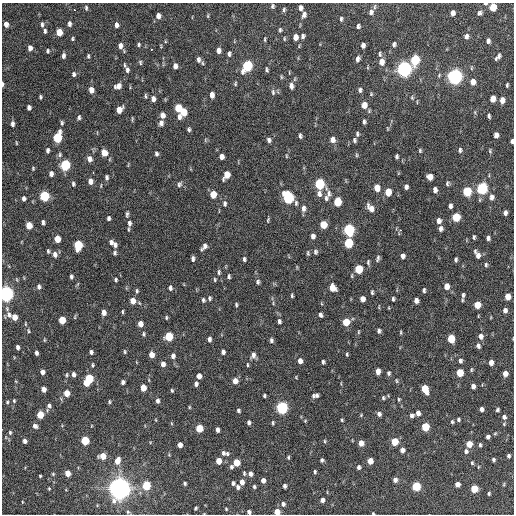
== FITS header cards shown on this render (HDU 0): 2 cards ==
NAXIS1  =                  512 / Axis length
NAXIS2  =                  512 / Axis length

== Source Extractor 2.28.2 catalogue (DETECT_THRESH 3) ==
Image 512 x 512 px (HDU 0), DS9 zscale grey, 1 PNG px = 1 image px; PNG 516 x 516 px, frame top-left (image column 1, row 512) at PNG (2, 3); no overlay
Background 992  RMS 32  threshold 96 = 3 sigma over >= 5 px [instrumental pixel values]
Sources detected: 356; all 356 listed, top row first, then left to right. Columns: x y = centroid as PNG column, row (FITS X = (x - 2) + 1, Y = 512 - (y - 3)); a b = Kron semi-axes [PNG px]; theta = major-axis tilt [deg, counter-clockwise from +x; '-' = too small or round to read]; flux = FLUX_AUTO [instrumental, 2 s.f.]
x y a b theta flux
485 4 5 3 - 4.4e+03
273 6 5 4 - 3.5e+03
375 7 7 3 81 3.0e+03
493 7 6 5 - 4.6e+04
86 8 6 4 -84 3.5e+03
301 8 6 4 -88 7.1e+03
75 10 3 2 - 2.0e+03
284 10 5 4 - 3.5e+03
371 12 6 5 - 7.3e+03
453 13 5 4 - 1.1e+04
480 13 6 5 - 5.1e+03
304 15 7 5 74 7.6e+03
158 16 5 4 - 1.0e+04
208 16 6 3 -90 2.0e+03
341 19 6 4 -85 3.6e+03
6 24 5 4 - 1.1e+04
69 24 6 4 90 6.4e+03
42 25 6 4 -89 4.6e+03
116 25 5 4 - 7.9e+03
358 26 5 4 - 4.8e+03
280 30 6 4 -88 3.3e+03
45 31 6 3 86 4.1e+03
59 32 6 4 -85 3.3e+04
303 36 6 5 - 5.3e+03
466 36 7 6 - 6.2e+03
295 37 6 4 -90 1.4e+04
72 39 4 4 - 2.6e+03
265 39 7 3 86 2.8e+03
284 39 6 4 -84 2.5e+03
488 41 6 4 81 5.8e+03
139 44 5 5 - 3.0e+03
394 44 6 4 83 5.0e+03
363 45 5 4 - 7.6e+03
120 46 7 5 88 9.7e+03
30 48 6 5 - 8.6e+03
151 49 2 2 - 1.1e+04
48 51 5 4 - 3.2e+03
218 51 5 4 - 9.3e+03
229 54 6 3 -90 4.6e+03
379 54 6 4 -83 3.8e+03
63 56 6 4 84 6.2e+03
88 56 6 4 90 3.2e+03
498 57 8 4 49 6.8e+03
358 59 7 5 77 7.1e+03
198 60 7 4 -89 6.1e+03
415 60 7 5 80 1.2e+05
140 62 6 4 -76 3.1e+03
382 62 7 6 - 1.6e+04
202 63 6 4 -87 2.7e+03
125 65 6 3 -78 2.6e+03
175 66 6 4 -89 8.8e+03
247 66 7 5 66 1.9e+05
404 69 7 6 - 8.3e+05
127 70 9 5 -80 6.2e+03
267 70 4 3 - 3.3e+03
74 74 6 5 - 4.9e+03
455 76 7 6 - 7.8e+05
281 77 5 3 - 2.4e+03
473 82 6 5 - 1.5e+04
3 84 5 3 - 4.8e+03
235 84 5 4 - 2.8e+03
507 85 4 2 - 2.9e+03
118 86 8 6 22 1.1e+04
291 86 8 5 -84 8.3e+03
91 90 6 5 - 1.6e+04
360 90 6 4 83 4.9e+03
273 92 9 5 -76 4.8e+03
212 95 6 4 -87 1.1e+04
145 96 7 4 -85 3.2e+03
40 97 4 3 - 3.4e+03
412 98 6 4 -70 2.9e+03
153 99 6 5 - 1.0e+04
493 99 6 5 - 2.1e+04
502 100 6 5 - 1.3e+04
364 105 7 6 - 1.8e+04
29 108 5 4 - 6.3e+03
178 108 6 5 - 5.3e+04
119 110 6 5 - 2.2e+04
183 112 6 5 - 3.5e+04
163 115 6 5 - 1.2e+04
489 116 5 3 - 4.0e+03
79 117 6 4 80 4.0e+03
179 117 7 5 -84 7.1e+03
132 119 6 3 83 2.5e+03
364 122 5 3 - 4.5e+03
62 123 6 4 -83 3.5e+03
161 123 7 6 - 7.7e+03
12 124 6 4 90 6.5e+03
387 128 5 3 - 1.8e+03
189 129 5 4 - 3.9e+03
357 134 6 4 -77 3.8e+03
496 135 5 4 - 1.0e+04
300 136 6 3 -79 4.3e+03
57 137 7 5 77 1.1e+05
269 140 6 4 -71 5.7e+03
332 140 7 6 - 1.2e+04
354 140 5 4 - 4.1e+03
512 141 4 3 - 4.4e+03
16 143 5 2 - 1.7e+03
47 150 5 3 - 5.3e+03
420 150 5 4 - 2.9e+03
460 150 6 5 - 4.5e+03
490 151 6 4 -68 2.6e+03
104 153 7 6 - 1.8e+04
156 154 6 4 -78 4.2e+03
60 155 7 5 88 4.2e+03
356 155 5 3 - 2.5e+03
221 156 5 4 - 1.1e+04
286 156 5 3 - 1.9e+03
397 156 5 3 - 4.3e+03
89 159 7 6 - 9.7e+03
65 165 6 5 - 1.7e+05
33 168 4 3 - 2.1e+03
93 172 3 2 - 3.9e+03
51 174 5 4 - 7.5e+03
226 175 7 5 64 3.0e+04
107 177 6 4 -88 4.7e+03
430 177 5 5 - 1.9e+04
90 181 6 5 - 1.2e+04
447 183 7 5 75 3.9e+03
73 184 6 4 -82 3.8e+03
179 184 8 6 59 5.1e+03
319 184 6 5 - 1.6e+05
406 187 5 4 - 6.3e+03
377 188 6 5 - 2.1e+04
482 188 6 5 - 2.4e+05
435 190 6 4 -86 7.6e+03
467 191 6 5 - 9.8e+04
388 192 6 5 - 3.8e+04
329 193 10 6 86 8.0e+03
213 194 6 5 - 3.2e+04
319 194 9 6 -86 8.9e+03
44 196 6 5 - 1.4e+05
492 197 7 5 85 7.7e+03
24 198 5 4 - 6.5e+03
288 198 7 6 - 2.3e+05
326 198 7 6 - 5.6e+03
337 202 6 5 - 6.5e+04
296 203 7 4 -84 4.4e+03
225 204 7 5 -89 5.2e+03
450 206 5 3 - 5.8e+03
303 208 7 5 85 8.4e+03
371 208 10 6 -53 1.6e+04
505 213 5 4 - 6.4e+03
127 214 8 4 88 4.2e+03
456 217 6 5 - 6.8e+04
108 218 4 3 - 4.6e+03
268 220 6 3 82 2.6e+03
439 220 6 4 82 1.1e+04
43 222 5 3 - 5.0e+03
129 223 7 5 -89 6.1e+03
29 225 5 4 - 3.2e+04
323 225 6 5 - 4.0e+04
128 229 6 3 86 2.3e+03
441 229 5 4 - 6.9e+03
349 230 7 5 -86 2.5e+05
400 230 3 3 - 2.8e+03
313 236 5 4 - 8.2e+03
474 237 4 3 - 3.3e+03
488 238 4 4 - 5.3e+03
57 239 5 4 - 3.0e+04
111 242 6 4 -84 6.3e+03
348 243 6 5 - 1.0e+05
78 245 7 5 84 1.0e+05
115 245 7 5 -68 6.6e+03
204 247 9 4 50 9.3e+03
48 251 5 4 - 3.3e+03
315 252 6 5 - 4.4e+03
115 253 6 5 - 4.2e+03
308 253 7 4 -83 2.9e+03
55 254 7 5 -82 9.4e+03
477 255 9 5 -61 1.2e+04
403 256 5 4 - 7.6e+03
378 258 9 4 77 4.4e+03
193 259 5 3 - 5.4e+03
244 259 5 4 - 4.1e+03
456 260 4 3 - 3.9e+03
368 262 7 4 90 3.5e+03
486 265 5 4 - 3.2e+03
358 269 6 5 - 7.4e+04
219 272 7 4 89 4.0e+03
229 276 5 4 - 4.1e+03
71 277 5 3 - 4.2e+03
116 280 4 3 - 3.3e+03
215 280 5 4 - 2.4e+03
258 282 6 5 - 4.6e+03
447 286 5 4 - 1.8e+04
39 287 7 5 -86 5.8e+03
170 288 6 4 -86 4.9e+03
332 288 7 5 -72 2.1e+04
424 290 4 3 - 4.0e+03
137 291 7 4 -81 3.3e+03
372 292 5 3 - 3.5e+03
6 294 6 5 - 8.4e+05
292 295 5 3 - 2.9e+03
463 295 7 5 82 5.0e+03
508 297 5 4 - 2.1e+04
209 298 5 4 - 3.8e+03
362 299 5 4 - 1.2e+04
393 299 5 3 - 3.4e+03
203 300 5 4 - 3.9e+03
133 301 6 5 - 1.9e+04
416 301 5 4 - 9.7e+03
236 305 5 3 - 2.9e+03
477 305 5 5 - 3.6e+04
505 310 5 4 - 7.4e+03
104 312 5 4 - 1.1e+04
122 312 6 3 -90 2.7e+03
9 315 10 7 -68 9.5e+03
320 315 5 4 - 5.9e+03
14 317 5 4 - 2.0e+04
166 317 5 4 - 2.7e+03
62 320 5 5 - 4.3e+04
279 321 6 4 -78 5.5e+03
346 322 6 5 - 4.8e+04
25 324 7 3 -82 2.3e+03
140 324 5 5 - 1.5e+04
28 331 6 3 -82 2.4e+03
379 331 5 4 - 4.9e+03
358 332 5 3 - 1.9e+03
401 332 5 3 - 2.3e+03
144 334 5 4 - 3.3e+03
169 336 6 5 - 8.0e+04
481 336 6 5 - 1.0e+04
209 339 5 4 - 6.4e+03
451 339 6 5 - 6.2e+04
44 340 5 3 - 2.0e+03
271 340 6 4 -83 5.2e+03
478 346 5 4 - 5.8e+03
18 347 5 3 - 6.0e+03
91 352 4 3 - 4.6e+03
125 352 5 4 - 2.9e+03
223 352 5 4 - 6.3e+03
36 353 4 3 - 5.4e+03
347 354 4 3 - 2.4e+03
151 355 5 4 - 1.7e+04
253 355 7 5 84 9.1e+03
173 356 6 5 - 7.7e+03
300 361 6 5 - 1.1e+04
460 361 5 4 - 5.0e+03
323 362 4 3 - 4.1e+03
491 363 5 4 - 1.2e+04
163 364 6 5 - 1.0e+04
92 365 5 3 - 2.5e+03
247 365 5 3 - 2.3e+03
378 371 5 4 - 1.4e+04
42 372 4 4 - 9.7e+03
388 373 5 4 - 3.9e+03
460 373 5 5 - 5.3e+04
73 374 5 4 - 6.9e+03
505 374 5 4 - 1.4e+04
67 375 6 4 83 2.9e+03
199 376 5 4 - 1.2e+04
296 377 4 3 - 1.8e+03
89 378 6 5 - 8.3e+04
235 381 6 5 - 1.6e+04
396 381 6 3 -81 2.3e+03
123 382 4 4 - 5.4e+03
86 383 5 4 - 2.4e+04
196 384 5 4 - 6.2e+03
473 386 5 4 - 8.7e+03
143 388 5 4 - 2.5e+04
44 389 5 4 - 1.3e+04
425 389 7 5 -68 4.8e+04
172 390 5 4 - 2.7e+03
67 393 5 4 - 2.8e+04
317 395 4 4 - 4.0e+03
264 396 3 3 - 3.4e+03
313 396 6 4 80 4.1e+03
383 398 5 4 - 3.3e+03
399 399 5 3 - 2.3e+03
14 401 5 4 - 2.6e+03
157 401 5 4 - 6.4e+03
7 402 4 4 - 2.7e+03
109 402 5 3 - 2.8e+03
49 406 7 5 -70 6.8e+03
189 407 5 3 - 2.0e+03
282 408 6 5 - 3.4e+05
481 409 5 4 - 7.7e+03
498 410 4 3 - 3.5e+03
238 411 4 4 - 3.8e+03
418 413 5 4 - 1.0e+04
379 414 5 5 - 6.0e+03
40 415 5 5 - 4.5e+04
361 415 5 3 - 1.9e+03
412 415 6 5 - 5.3e+03
504 417 6 6 - 6.5e+03
458 419 5 4 - 3.4e+03
156 420 5 3 - 1.6e+03
342 420 4 4 - 2.2e+03
305 421 4 4 - 1.9e+03
452 422 4 4 - 3.4e+03
249 423 4 3 - 5.7e+03
273 423 4 3 - 2.8e+03
35 426 6 5 - 7.3e+03
425 427 5 5 - 7.1e+04
199 428 5 5 - 5.1e+04
217 430 5 3 - 7.2e+03
10 432 6 4 -89 3.4e+03
488 437 4 4 - 6.4e+03
85 440 5 5 - 8.3e+04
25 441 4 4 - 7.3e+03
324 441 5 3 - 2.3e+03
395 442 5 5 - 4.6e+04
361 443 5 5 - 1.8e+04
469 444 5 4 - 2.8e+04
180 445 5 4 - 1.1e+04
480 445 5 3 - 3.9e+03
402 450 5 4 - 1.1e+04
466 451 5 5 - 5.9e+03
223 453 5 4 - 4.5e+03
227 453 5 5 - 3.5e+03
103 456 5 5 - 2.8e+04
509 456 4 3 - 4.2e+03
288 457 4 3 - 2.7e+03
322 460 4 3 - 3.8e+03
493 460 4 3 - 3.6e+03
117 461 7 5 74 1.9e+04
219 461 5 4 - 2.2e+04
370 461 5 4 - 2.0e+04
236 462 5 5 - 4.0e+04
472 463 4 3 - 2.9e+03
231 467 5 4 - 4.9e+03
359 467 5 4 - 5.2e+03
478 467 5 3 - 1.8e+03
315 472 4 3 - 3.1e+03
68 473 5 4 - 2.2e+04
244 473 7 4 -81 3.4e+03
53 474 4 4 - 2.3e+03
250 474 6 4 -82 6.7e+03
40 476 3 3 - 2.2e+03
263 480 5 4 - 9.4e+03
395 480 5 4 - 8.8e+03
242 482 5 4 - 1.1e+04
185 483 3 3 - 3.2e+03
233 483 4 4 - 4.7e+03
457 484 5 4 - 1.2e+04
504 484 5 3 - 2.0e+03
146 485 5 5 - 8.6e+04
285 486 4 3 - 5.9e+03
416 486 5 5 - 9.5e+04
238 487 5 4 - 6.2e+03
254 487 4 3 - 3.5e+03
119 488 8 8 - 1.8e+06
49 489 3 3 - 1.9e+03
474 489 5 5 - 4.9e+04
489 493 4 3 - 2.8e+03
322 500 4 4 - 8.4e+03
22 502 4 3 - 1.7e+03
283 504 6 5 - 5.4e+03
195 508 4 3 - 2.6e+03
226 509 5 4 - 2.0e+03
128 512 5 4 - 2.7e+03
249 512 4 4 - 6.2e+03
277 512 5 4 - 2.3e+04
373 513 3 2 - 1.7e+03
At the frame edge (FLAGS 8, measured only in part): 8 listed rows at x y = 485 4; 493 7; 3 84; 512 141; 6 294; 249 512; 277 512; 373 513